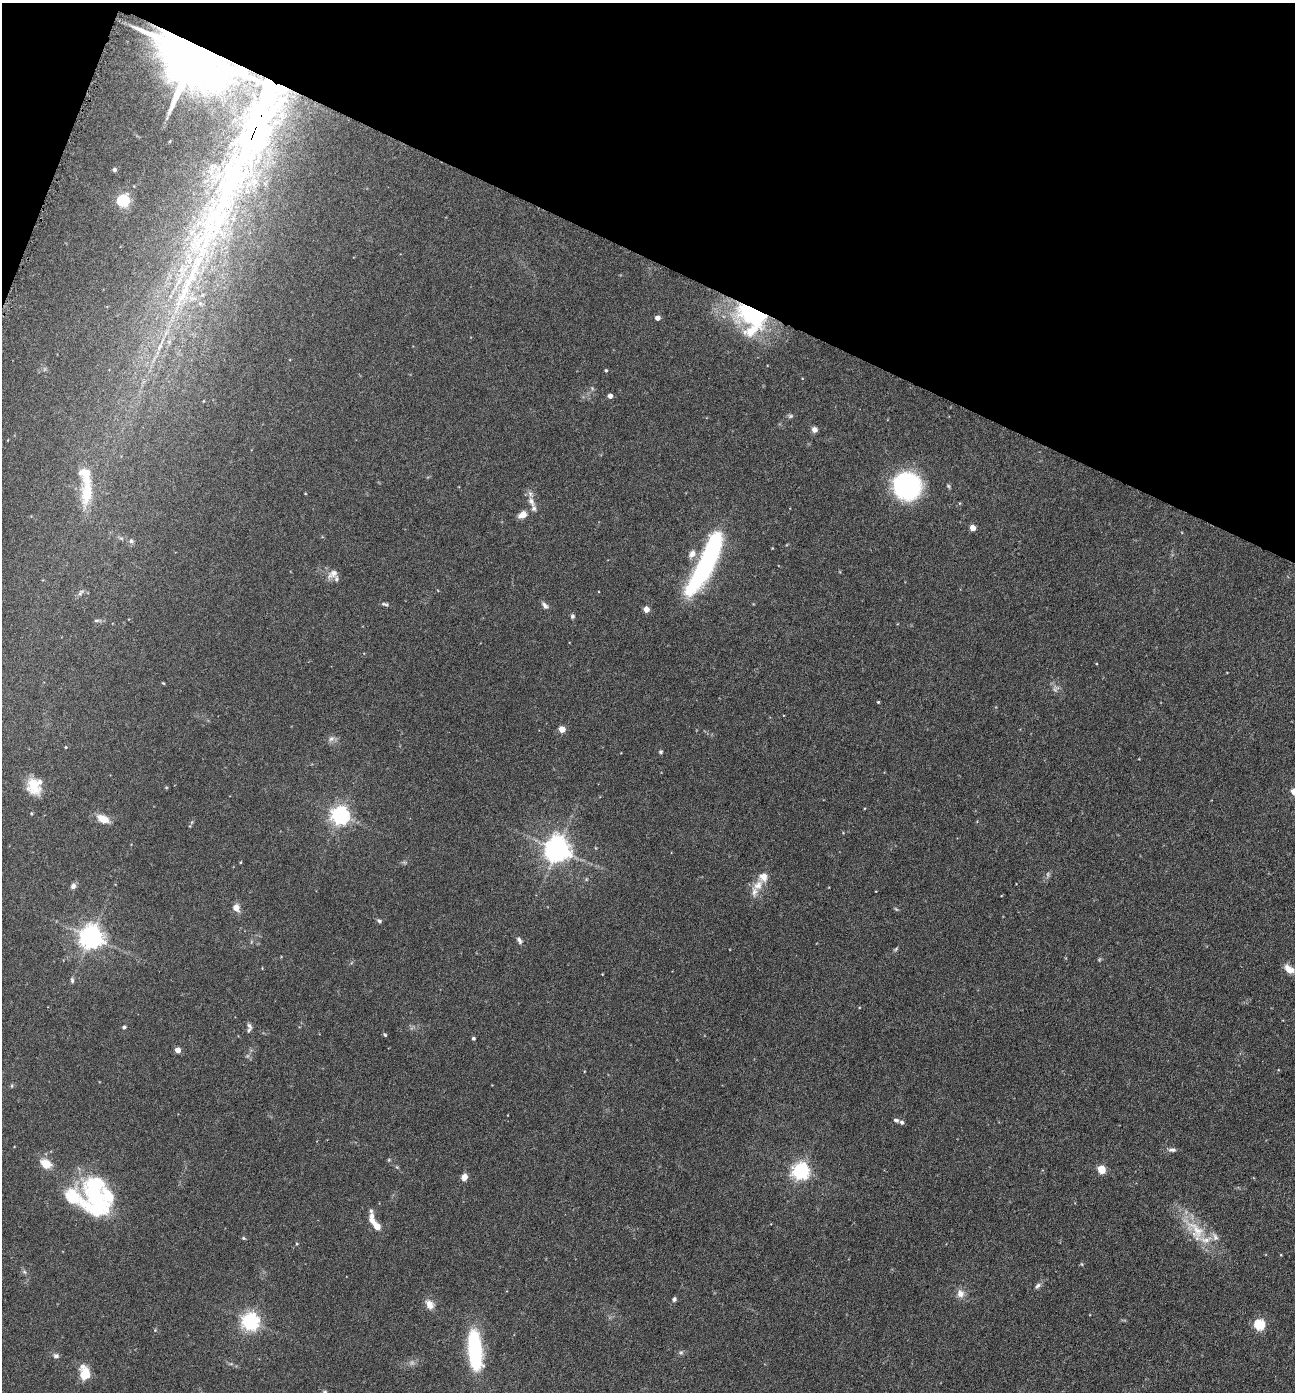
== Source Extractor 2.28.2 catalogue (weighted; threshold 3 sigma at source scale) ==
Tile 2 of 4 x 4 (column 2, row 1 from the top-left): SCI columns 1573-2865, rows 4175-5564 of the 5592 x 5569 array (HDU 1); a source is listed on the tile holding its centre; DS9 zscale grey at full resolution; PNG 1297 x 1394 px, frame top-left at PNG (2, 3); no overlay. Shown black and unused: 20% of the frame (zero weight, under 3 of 6 exposures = <1% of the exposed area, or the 3 px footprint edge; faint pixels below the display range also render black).
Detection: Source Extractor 2.28.2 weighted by HDU 2 'WHT'; one run over the whole footprint, this tile lists its part. Background 0.117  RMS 0.0071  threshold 0.0289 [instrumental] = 3 sigma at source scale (4.09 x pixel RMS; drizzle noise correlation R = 1.36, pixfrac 0.8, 0.05/0.05 arcsec/px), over >= 5 px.
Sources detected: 104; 4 too faint to see at this stretch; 2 inside a brighter object's white glare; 1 long thin detection or spike segment (spike, bleed or trail) — not listed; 13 inside a brighter listed object's ellipse — not listed separately; the other 84 listed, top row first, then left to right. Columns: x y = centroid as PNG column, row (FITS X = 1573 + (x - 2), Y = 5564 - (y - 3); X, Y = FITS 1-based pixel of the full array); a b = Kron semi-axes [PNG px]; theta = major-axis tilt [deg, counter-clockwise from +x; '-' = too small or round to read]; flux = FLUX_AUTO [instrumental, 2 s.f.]
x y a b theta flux
194 54 20 12 -27 8400
114 170 5 4 - 1.7
123 201 6 5 - 87
752 314 38 23 -26 87
657 318 4 4 - 4
606 370 4 3 - 0.86
592 388 6 4 -72 0.9
610 396 4 4 - 3.6
203 401 4 3 - 0.41
790 416 7 5 15 1.3
814 430 7 7 - 2.6
907 486 23 22 - 110
87 491 49 15 85 25
305 493 4 2 - 0.43
531 502 16 8 -62 5
522 515 11 7 33 4.7
973 528 4 4 - 7
121 538 7 4 -18 1.1
131 541 7 6 - 1.6
692 554 11 8 57 4.5
705 566 65 13 60 110
333 574 15 9 35 4.5
80 593 10 5 56 1.8
385 604 11 4 -14 1.4
545 605 10 6 -46 2.2
646 609 4 4 - 8
572 616 6 5 - 1.2
96 620 8 4 0 1.2
163 683 5 3 - 0.59
878 702 3 3 - 0.66
562 729 4 4 - 12
331 739 9 7 41 2.5
66 747 3 3 - 0.53
661 752 5 4 - 1
34 785 20 14 -69 15
1294 792 5 5 - 14
31 813 5 3 - 0.67
340 815 6 6 - 310
103 819 16 9 -25 7.9
557 849 8 8 - 750
240 862 4 3 - 0.56
758 885 18 12 44 7.7
73 886 8 7 - 2.3
236 908 7 6 - 6.2
896 909 6 4 -44 0.82
379 921 7 5 -17 1.2
91 937 7 7 - 600
519 940 9 5 -56 2.1
896 949 8 3 43 0.98
262 968 3 3 - 0.44
1289 969 15 8 -34 6.1
72 980 7 4 -81 1.2
249 1026 9 5 -55 1.8
124 1027 5 4 - 1.2
385 1035 5 4 - 0.77
473 1038 5 4 - 1
178 1050 4 4 - 7.4
12 1086 5 3 - 0.66
896 1120 7 5 -10 1.5
902 1122 5 5 - 1.7
1172 1150 10 6 -2 2.2
389 1160 5 3 - 0.68
46 1164 13 10 -27 9.5
1101 1169 5 5 - 23
801 1171 6 6 - 250
464 1177 7 6 - 4.9
95 1197 52 21 -42 44
371 1211 9 5 -78 1.5
376 1225 14 5 -49 9.9
1196 1231 40 20 -54 26
243 1238 5 4 - 0.85
24 1272 7 5 -44 1.3
1038 1286 9 6 43 2
960 1293 11 10 - 4.8
674 1299 6 5 - 1.6
430 1304 13 9 -59 5.4
250 1321 6 6 - 270
1259 1325 5 5 - 61
155 1330 4 4 - 0.65
475 1351 38 12 -84 68
681 1352 6 5 - 1.3
56 1356 8 6 -13 1.9
85 1373 14 10 -77 15
325 1392 6 4 -18 1.1
Overlapping masked pixels (flux is a lower limit): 2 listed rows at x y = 194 54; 752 314
Isophote crosses this tile's border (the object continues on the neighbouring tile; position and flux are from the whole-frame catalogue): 3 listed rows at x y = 1294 792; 1289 969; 325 1392